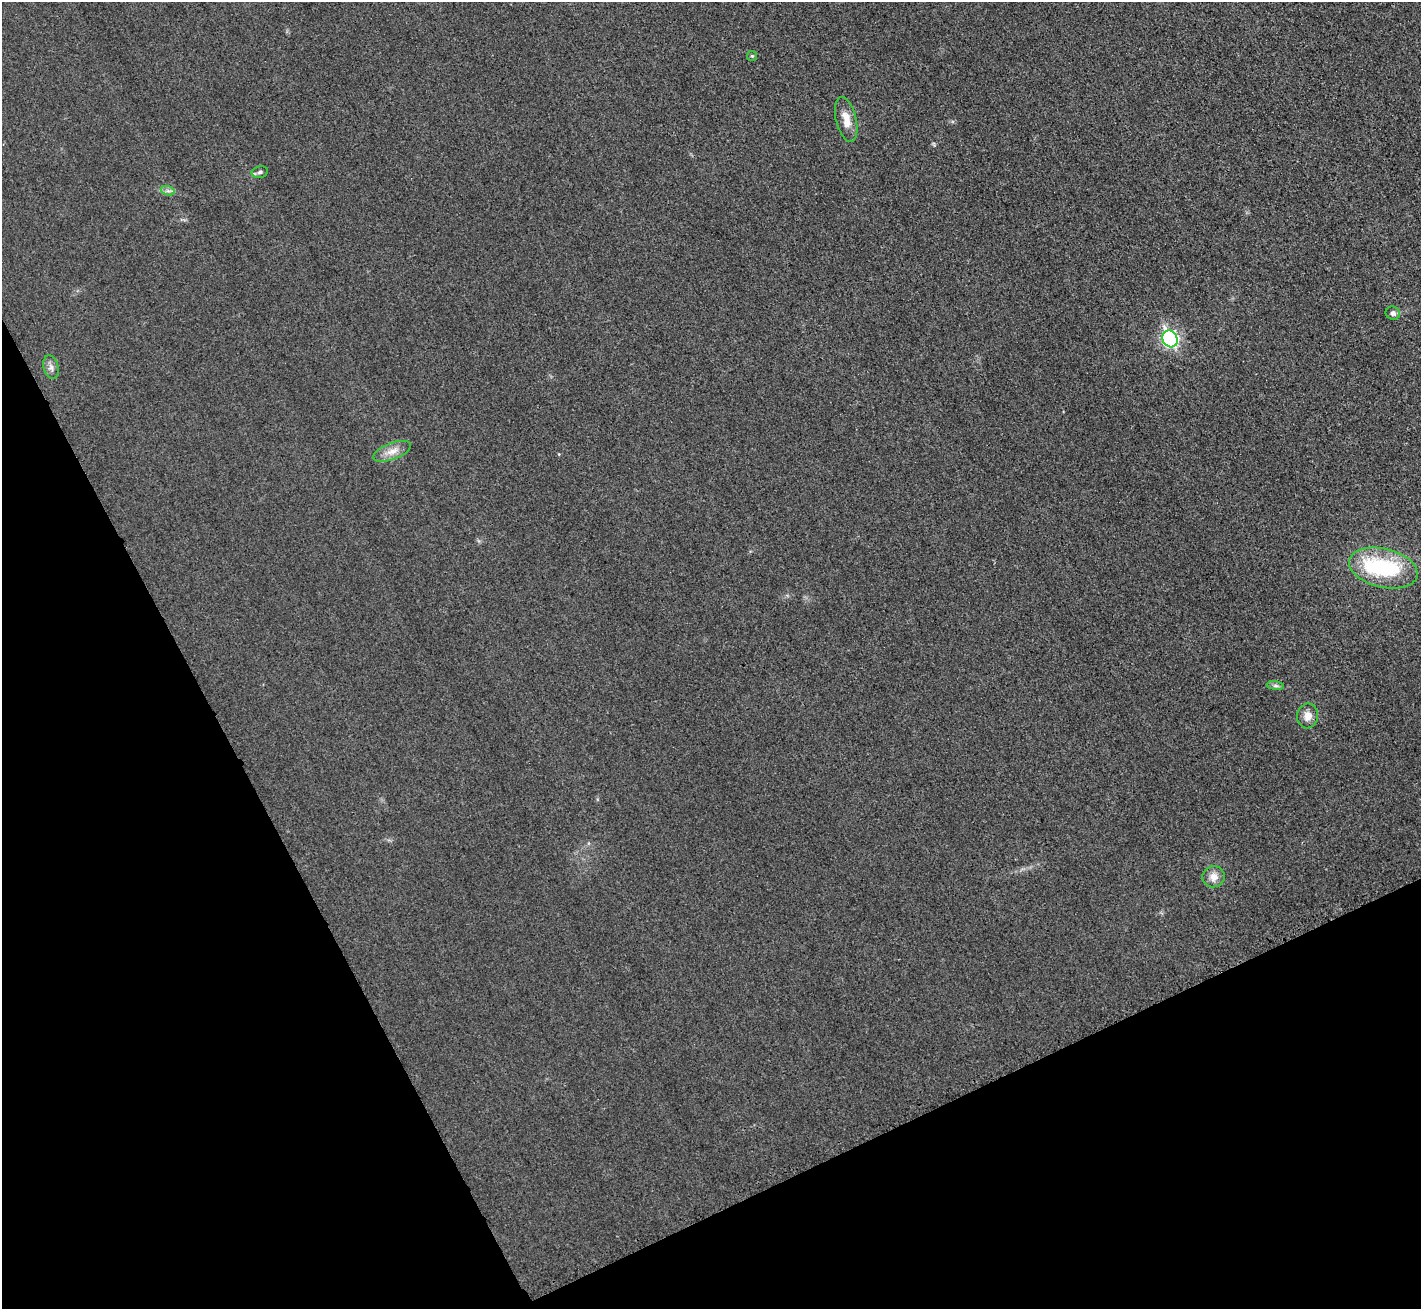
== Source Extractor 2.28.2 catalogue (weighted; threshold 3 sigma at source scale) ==
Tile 14 of 4 x 4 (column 2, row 4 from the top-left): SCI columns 1440-2858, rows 173-1479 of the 5720 x 5713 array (HDU 1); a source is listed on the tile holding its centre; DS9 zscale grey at full resolution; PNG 1423 x 1311 px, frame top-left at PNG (2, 2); each listed source drawn as its Kron ellipse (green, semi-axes under 4 px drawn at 4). Shown black and unused: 25% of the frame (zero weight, under 3 of 4 exposures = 2% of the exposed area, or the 3 px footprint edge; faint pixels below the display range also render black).
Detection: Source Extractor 2.28.2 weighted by HDU 2 'WHT'; one run over the whole footprint, this tile lists its part. Background 0.0237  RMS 0.0059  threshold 0.0264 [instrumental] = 3 sigma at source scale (4.5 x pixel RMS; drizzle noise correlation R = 1.50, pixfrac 1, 0.05/0.05 arcsec/px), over >= 5 px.
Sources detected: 13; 1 inside a brighter object's white glare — neither listed nor drawn; the other 12 listed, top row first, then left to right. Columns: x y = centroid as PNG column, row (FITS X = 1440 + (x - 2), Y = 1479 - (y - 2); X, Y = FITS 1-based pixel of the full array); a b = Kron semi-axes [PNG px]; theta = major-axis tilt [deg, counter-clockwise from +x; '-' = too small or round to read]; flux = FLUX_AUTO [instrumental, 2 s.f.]
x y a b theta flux
752 56 5 5 - 0.85
846 119 23 10 -76 8.1
260 172 8 5 11 1.5
168 191 7 4 -18 1.5
1393 313 7 6 - 2.1
1170 339 8 7 - 130
51 367 12 7 -75 2.7
392 451 20 8 20 5.8
1383 568 35 19 -14 51
1275 686 9 4 -9 1.5
1308 716 12 10 81 5.4
1214 877 11 10 - 4.9